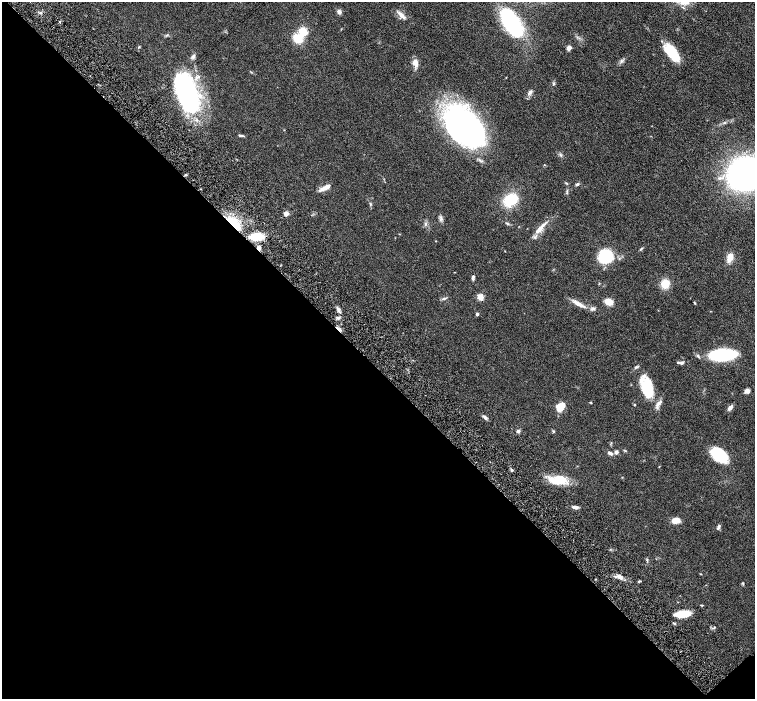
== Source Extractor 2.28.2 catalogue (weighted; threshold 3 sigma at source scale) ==
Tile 14 of 4 x 4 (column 2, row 4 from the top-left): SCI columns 1553-3058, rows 201-1593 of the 6116 x 6111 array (HDU 1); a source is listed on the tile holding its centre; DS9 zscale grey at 2 x 2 block average (1 PNG px = mean of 2 x 2 image px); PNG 757 x 701 px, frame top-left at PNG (2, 2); no overlay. Shown black and unused: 48% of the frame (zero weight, under 4 of 8 exposures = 3% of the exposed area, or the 3 px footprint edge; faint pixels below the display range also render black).
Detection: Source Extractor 2.28.2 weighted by HDU 2 'WHT'; one run over the whole footprint, this tile lists its part. Background 0.0536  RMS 0.0042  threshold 0.0173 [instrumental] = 3 sigma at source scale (4.09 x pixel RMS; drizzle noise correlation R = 1.36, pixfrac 0.8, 0.05/0.05 arcsec/px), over >= 5 px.
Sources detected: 76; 4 inside a brighter object's white glare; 1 cosmic-ray / hot-pixel residue — not listed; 6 inside a brighter listed object's ellipse — not listed separately; the other 65 listed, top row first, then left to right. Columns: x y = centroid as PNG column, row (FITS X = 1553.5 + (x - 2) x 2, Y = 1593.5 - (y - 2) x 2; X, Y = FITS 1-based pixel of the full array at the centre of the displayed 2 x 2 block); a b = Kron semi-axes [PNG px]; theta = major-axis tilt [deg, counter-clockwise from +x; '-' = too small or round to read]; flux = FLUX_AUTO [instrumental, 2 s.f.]
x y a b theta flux
339 12 6 5 - 2.6
401 15 11 5 -51 4.1
512 23 23 11 -56 110
298 38 9 8 - 15
569 48 5 5 - 3.1
673 53 20 8 -56 27
193 56 6 4 53 2.2
621 61 4 2 - 0.82
415 63 10 7 -70 5.2
553 84 3 2 - 0.68
530 92 7 4 46 2.2
188 96 38 17 -77 140
464 126 35 21 -46 380
240 135 8 2 -7 1.2
544 165 3 2 - 0.36
746 174 19 17 31 390
720 178 4 4 - 1.7
566 183 4 2 - 0.73
577 184 4 3 - 1.6
325 188 11 4 29 6.7
510 200 15 11 28 26
286 214 5 4 - 3.4
233 223 18 7 -40 19
425 224 4 3 - 1.2
540 228 10 5 56 5.5
257 236 11 6 2 23
258 248 5 3 - 2.6
605 256 10 10 - 46
730 257 12 7 72 6.2
473 277 5 3 - 1.8
665 284 9 8 - 11
480 297 3 3 - 22
444 299 5 3 - 1.4
609 302 7 5 -26 9.2
695 303 4 2 - 0.74
579 304 15 5 -25 6.4
338 309 5 4 - 2.5
593 309 6 4 21 2
477 314 2 2 - 3
338 318 4 3 - 1.5
722 355 17 7 5 100
698 356 5 3 - 1.3
681 363 5 3 - 1.3
636 367 5 3 - 1.2
647 388 18 11 -36 22
747 391 5 4 - 3.7
590 402 3 2 - 0.51
658 404 10 4 56 3.4
560 407 9 6 44 12
730 408 6 4 51 3.2
485 417 6 3 -47 2
518 431 4 4 - 1.5
553 432 4 3 - 0.78
616 452 2 2 - 6.4
610 453 8 4 -30 2.4
719 455 18 11 -35 29
512 470 3 3 - 1.1
558 480 19 10 4 20
575 507 6 3 -8 3.4
676 520 6 4 6 9.7
719 526 4 4 - 1.4
620 577 5 4 - 2.4
639 581 4 2 - 0.92
682 614 14 5 6 19
714 627 3 2 - 0.67
Overlapping masked pixels (flux is a lower limit): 3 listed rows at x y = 188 96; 233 223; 258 248
Isophote crosses this tile's border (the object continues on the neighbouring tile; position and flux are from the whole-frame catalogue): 1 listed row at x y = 746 174
Diffuse or blended objects may show on this block-average render without a row.